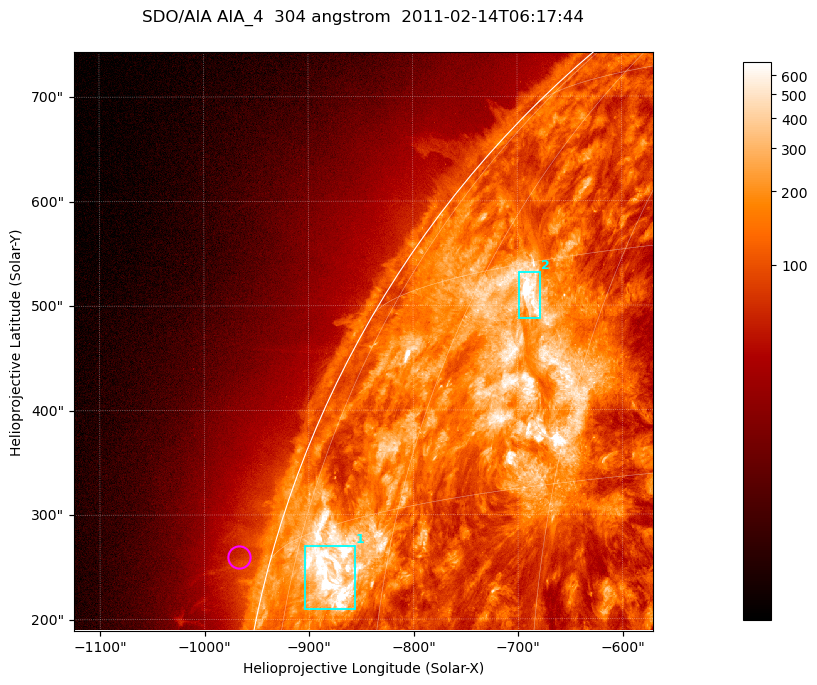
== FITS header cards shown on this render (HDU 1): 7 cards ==
TELESCOP= 'SDO/AIA '           / For AIA: SDO/AIA
INSTRUME= 'AIA_4   '           / For AIA: AIA_ATA1, AIA_ATA2, AIA_ATA3 or AIA_AT
WAVELNTH=                  304 / [angstrom] Wavelength
WAVEUNIT= 'angstrom'           / Wavelength unit: angstrom
DATE-OBS= '2011-02-14T06:17:44.123' / [ISO] Date when observation started; ISO 8
CTYPE1  = 'HPLN-TAN'           / CTYPE1; Typically HPLN
CTYPE2  = 'HPLT-TAN'           / CTYPE2; Typically HPLT

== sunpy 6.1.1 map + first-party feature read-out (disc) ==
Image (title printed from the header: SDO/AIA AIA_4  304 angstrom  2011-02-14T06:17:44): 923 x 923 px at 0.6 arcsec/px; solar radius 972 arcsec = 1619 px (partial field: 4.9% of the solar disc is inside the frame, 47% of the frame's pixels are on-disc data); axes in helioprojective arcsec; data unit not stated in the header (colour bar unlabelled)
Orientation: roll -0.132 deg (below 1 deg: not rotated)
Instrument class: DISC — disc imager (sunpy class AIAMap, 304 A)
Bright regions (active regions / flare kernels): reference = the on-disc median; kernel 7 px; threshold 5 sigma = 374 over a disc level ~129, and >= 1.15x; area >= 851 px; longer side >= 11 px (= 6.6 arcsec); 2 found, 2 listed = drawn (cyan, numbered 1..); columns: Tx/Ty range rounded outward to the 2 arcsec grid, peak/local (2 s.f.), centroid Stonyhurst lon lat
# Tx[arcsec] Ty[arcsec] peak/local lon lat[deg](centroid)
1 -904..-856 208..270 8.1 -68 +12
2 -700..-678 488..532 9.4 -53 +28
Off-limb structures (1.02-1.3 R_sun): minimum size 400 px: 3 found; the strongest spans PA ~75 deg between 1.02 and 1.06 R_sun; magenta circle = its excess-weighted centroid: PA ~75 deg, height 1.03 R_sun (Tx ~-968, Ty ~260 arcsec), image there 1.6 x the reference